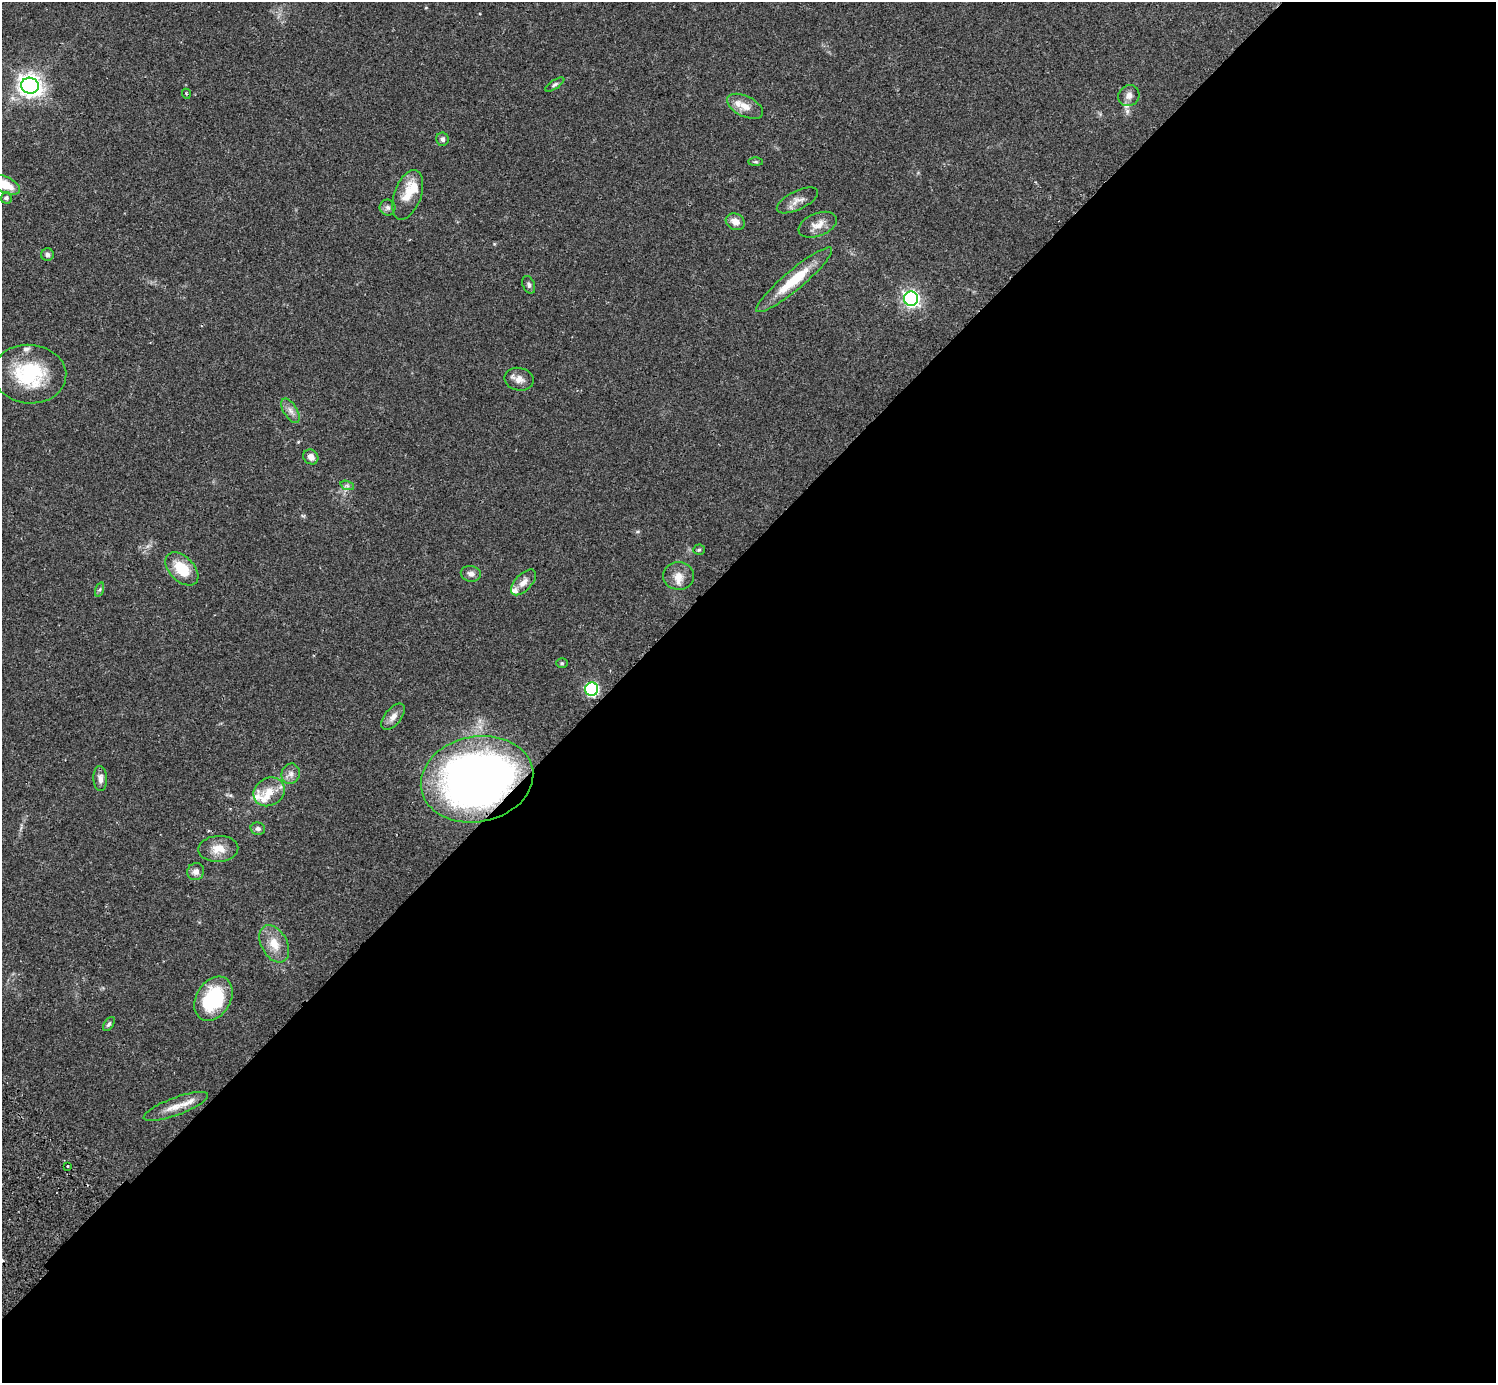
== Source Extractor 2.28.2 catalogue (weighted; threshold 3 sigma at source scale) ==
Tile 12 of 4 x 4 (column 4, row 3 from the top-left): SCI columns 4524-6017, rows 1585-2965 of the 6063 x 6071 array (HDU 1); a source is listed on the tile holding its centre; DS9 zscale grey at full resolution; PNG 1498 x 1385 px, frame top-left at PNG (2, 2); each listed source drawn as its Kron ellipse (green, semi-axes under 4 px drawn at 4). Shown black and unused: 59% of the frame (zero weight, under 2 of 3 exposures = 3% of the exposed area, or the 3 px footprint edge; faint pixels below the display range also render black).
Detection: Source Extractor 2.28.2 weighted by HDU 2 'WHT'; one run over the whole footprint, this tile lists its part. Background 0.0823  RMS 0.0059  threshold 0.0265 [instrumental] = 3 sigma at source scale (4.5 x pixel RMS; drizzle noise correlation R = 1.50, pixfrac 1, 0.05/0.05 arcsec/px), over >= 5 px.
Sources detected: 52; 8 inside a brighter listed object's ellipse — not listed separately; the other 44 listed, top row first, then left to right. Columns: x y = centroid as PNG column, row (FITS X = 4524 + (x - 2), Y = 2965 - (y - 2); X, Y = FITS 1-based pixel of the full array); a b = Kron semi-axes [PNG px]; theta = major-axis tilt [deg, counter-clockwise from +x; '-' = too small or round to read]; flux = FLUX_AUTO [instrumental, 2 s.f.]
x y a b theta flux
555 85 11 4 32 1.3
30 86 9 8 - 460
186 94 5 3 - 0.63
1129 96 11 10 - 3.6
745 106 19 10 -26 6.3
442 139 6 6 - 1.6
756 162 7 4 0 0.82
5 185 16 8 -25 11
408 195 26 13 70 11
6 198 5 5 - 1.4
797 200 22 9 26 4.6
388 207 8 8 - 1.8
735 222 10 8 -28 4.6
818 225 20 11 22 6.2
47 255 6 6 - 1.6
794 280 49 10 40 20
529 285 9 6 -69 1.5
911 299 7 7 - 180
29 374 37 29 -5 41
519 379 15 11 -12 4.5
290 411 14 6 -59 3.3
311 457 8 7 - 3.3
347 485 7 4 -19 1.2
699 550 6 5 - 0.85
182 569 20 12 -46 16
471 574 10 7 -11 2.6
679 576 15 13 -5 6
523 582 16 8 46 4.4
100 589 7 3 71 0.95
562 663 6 5 - 0.88
592 689 7 6 - 87
393 717 15 8 51 4.3
291 774 10 9 - 3.1
100 778 12 7 -88 2.8
477 779 57 42 11 360
269 792 16 13 30 8.8
258 829 7 6 - 1.7
218 849 20 13 3 7.9
196 872 9 8 - 3.1
274 944 20 13 -61 9.5
213 999 24 17 58 41
109 1024 8 4 56 1.2
176 1106 34 9 20 8.3
68 1166 3 2 - 1.1
Overlapping masked pixels (flux is a lower limit): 1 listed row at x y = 477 779
Isophote crosses this tile's border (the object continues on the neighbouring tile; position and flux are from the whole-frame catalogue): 1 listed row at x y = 5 185